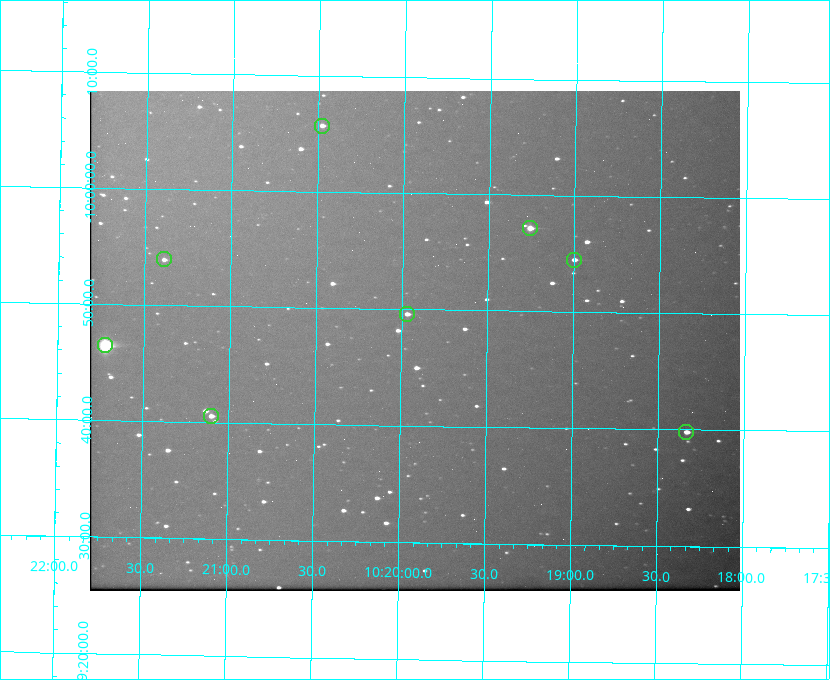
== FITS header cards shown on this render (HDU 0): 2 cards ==
NAXIS1  =                  650 / Width of table row in bytes
NAXIS2  =                  500 / Number of rows in table

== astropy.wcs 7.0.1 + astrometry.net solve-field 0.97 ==
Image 650 x 500 px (HDU 0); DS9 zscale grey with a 90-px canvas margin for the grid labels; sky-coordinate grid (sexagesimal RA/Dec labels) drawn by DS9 from the SOLVED WCS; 8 Tycho-2 reference stars matched to detected sources circled (green)
Header WCS: none
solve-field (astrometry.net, Tycho-2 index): SOLVED blind (the file carries no WCS)
Solved WCS: RA---TAN-SIP/DEC--TAN-SIP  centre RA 10:19:55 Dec -09:47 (154.98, -9.79 deg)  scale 5.16 arcsec/px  FOV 56.0' x 43.0'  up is +179 deg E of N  parity flipped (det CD > 0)
(file carries no celestial WCS; the grid is the blind solution)
Tycho-2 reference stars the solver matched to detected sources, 8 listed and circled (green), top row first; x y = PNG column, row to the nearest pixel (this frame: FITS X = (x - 90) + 1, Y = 500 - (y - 91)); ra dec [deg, ICRS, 3 dp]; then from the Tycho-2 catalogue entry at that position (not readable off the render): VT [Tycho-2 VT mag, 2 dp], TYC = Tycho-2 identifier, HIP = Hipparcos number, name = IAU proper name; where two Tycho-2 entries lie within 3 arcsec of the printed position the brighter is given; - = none
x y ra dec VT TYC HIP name
322 126 155.120 -10.095 10.96 5493-78-1 - -
530 228 154.815 -9.952 9.91 5490-258-1 50532 -
164 259 155.347 -9.899 11.51 5490-199-1 - -
574 260 154.750 -9.908 10.76 5490-212-1 - -
407 314 154.992 -9.826 10.90 5490-153-1 - -
105 345 155.431 -9.774 8.41 5490-124-1 50747 -
211 416 155.275 -9.676 10.79 5490-27-1 - -
686 432 154.583 -9.663 10.90 5490-13-1 - -